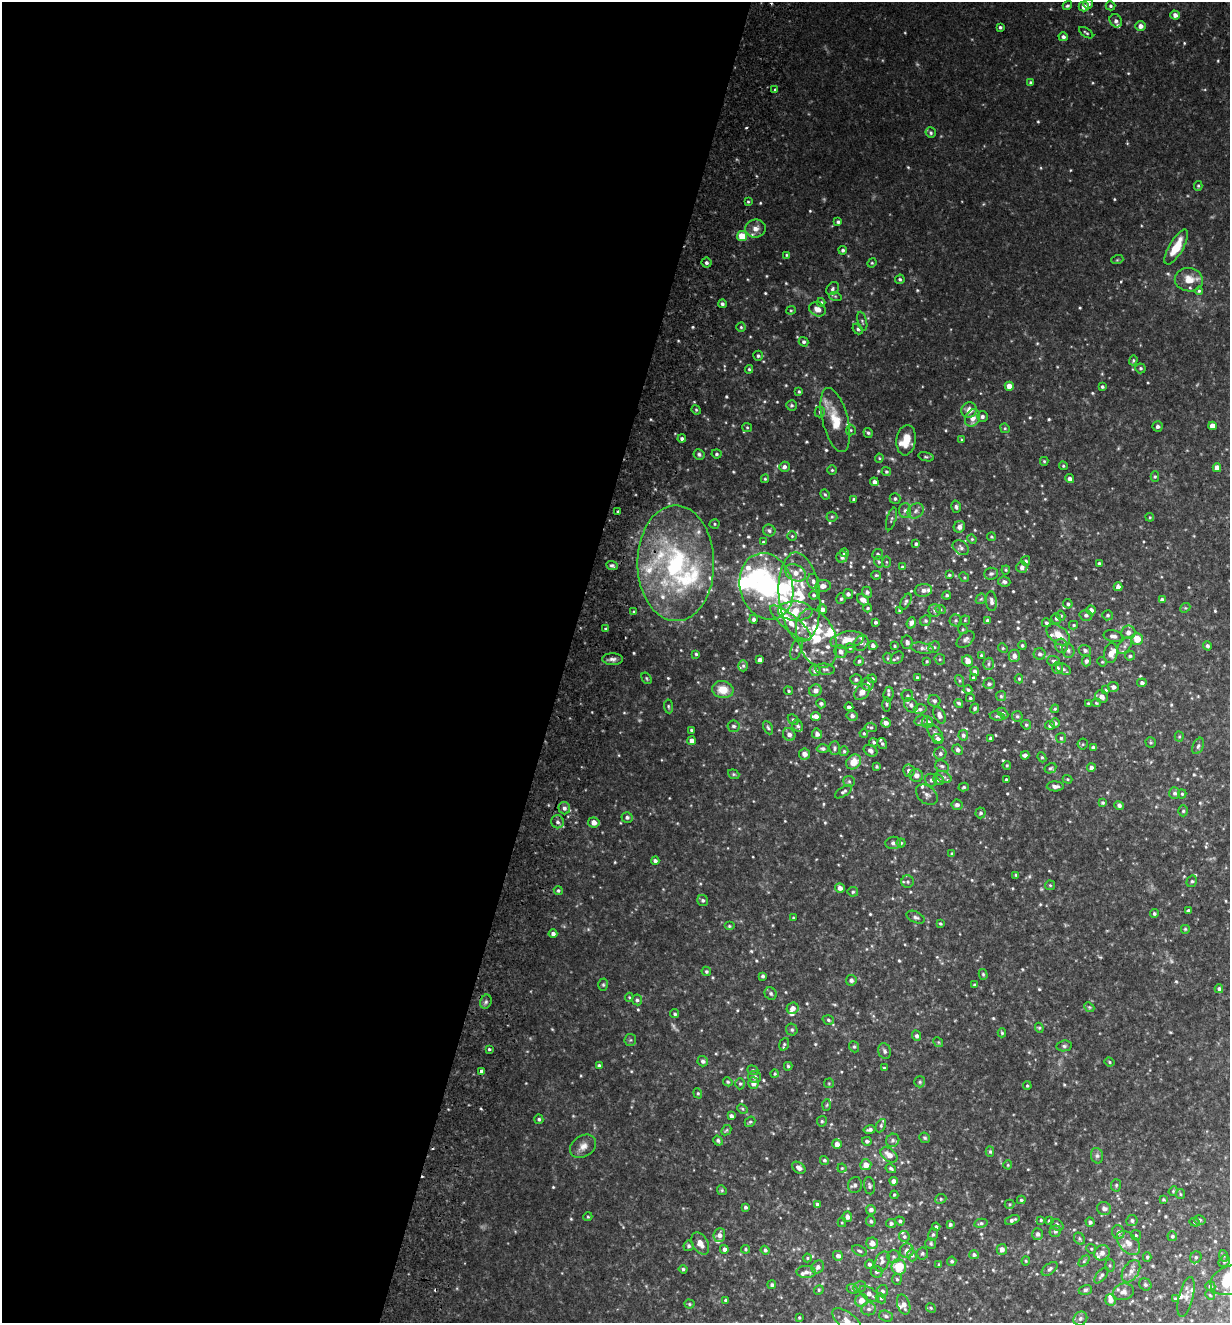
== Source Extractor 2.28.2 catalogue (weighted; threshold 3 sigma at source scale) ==
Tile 5 of 4 x 4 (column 1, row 2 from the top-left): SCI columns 186-1413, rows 2661-3981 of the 5406 x 5321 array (HDU 1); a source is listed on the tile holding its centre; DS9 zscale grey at full resolution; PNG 1232 x 1325 px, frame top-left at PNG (2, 2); each listed source drawn as its Kron ellipse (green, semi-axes under 4 px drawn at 4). Shown black and unused: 46% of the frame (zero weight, under 2 of 3 exposures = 3% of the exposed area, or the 3 px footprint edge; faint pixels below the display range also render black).
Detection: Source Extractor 2.28.2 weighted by HDU 2 'WHT'; one run over the whole footprint, this tile lists its part. Background 0.137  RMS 0.0082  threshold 0.0371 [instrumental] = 3 sigma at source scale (4.5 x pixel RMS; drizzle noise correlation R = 1.50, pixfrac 1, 0.05/0.05 arcsec/px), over >= 5 px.
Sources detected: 717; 5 too faint to see at this stretch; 1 inside a brighter object's white glare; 2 cosmic-ray / hot-pixel residue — neither listed nor drawn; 52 inside a brighter listed object's ellipse — not listed separately; of the other 657, all 500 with FLUX_AUTO >= 0.926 (the completeness limit of this list) listed and drawn (157 fainter detections not listed), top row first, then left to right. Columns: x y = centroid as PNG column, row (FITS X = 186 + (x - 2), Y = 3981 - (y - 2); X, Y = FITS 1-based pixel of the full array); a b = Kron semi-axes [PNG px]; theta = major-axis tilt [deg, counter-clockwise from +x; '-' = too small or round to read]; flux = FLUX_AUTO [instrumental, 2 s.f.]
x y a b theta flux
1088 4 5 5 - 2.5
1067 6 5 4 - 1.5
1111 6 5 4 - 1.5
1084 7 5 5 - 5.4
1175 15 5 4 - 4
1116 21 7 6 - 3
1140 26 5 5 - 4.4
1000 27 4 3 - 1.4
1086 33 8 3 -34 1.2
1063 37 5 4 - 2.4
1031 83 3 3 - 1.4
775 89 3 3 - 1.4
931 133 5 5 - 1.5
1198 186 5 4 - 1.1
748 202 3 3 - 0.95
838 222 4 3 - 1.7
755 228 10 9 - 6
742 236 5 5 - 22
1176 247 20 7 60 18
843 250 4 4 - 1.7
787 255 4 3 - 1
1117 260 6 4 18 1
706 263 5 5 - 2.1
872 263 5 4 - 0.97
900 279 5 4 - 1.3
1189 280 14 12 -8 12
832 289 7 5 49 1.9
1199 291 4 4 - 1.1
835 296 6 4 -18 1.1
821 302 4 3 - 1
722 304 4 4 - 2
817 309 9 6 -28 5.6
791 310 5 4 - 0.95
862 321 10 4 -75 1.8
741 327 4 4 - 1.1
858 329 6 4 -48 1.5
803 342 5 4 - 1.7
758 356 5 5 - 1.6
1133 360 5 4 - 1.1
1140 368 5 4 - 1.4
749 369 4 3 - 1.1
1009 386 4 4 - 9.6
1102 387 4 3 - 1.3
799 391 4 3 - 1.1
792 405 5 5 - 1.4
696 410 5 4 - 1.1
969 410 8 7 - 5.9
820 412 5 5 - 1.3
982 416 5 5 - 2.3
973 418 9 7 61 8.3
835 420 33 13 -76 22
1158 426 5 5 - 2.4
1212 426 4 4 - 6.1
747 427 5 4 - 1
1005 428 5 4 - 1.1
851 430 5 5 - 1.3
868 433 5 4 - 1.4
682 439 4 4 - 1.9
906 440 15 9 82 14
962 440 4 3 - 1.1
699 454 5 5 - 1.7
716 454 5 4 - 1.4
926 457 8 4 -13 1.3
879 458 4 4 - 0.93
1044 461 4 4 - 1.1
1063 466 4 4 - 1.2
784 467 5 5 - 2.6
1217 468 4 4 - 6.9
832 470 4 4 - 1.1
886 472 5 4 - 1.3
1155 477 5 4 - 1.2
765 479 4 3 - 1
1070 479 4 4 - 3.4
874 482 4 4 - 2.8
825 494 5 3 - 1.1
854 499 4 4 - 1.6
895 499 5 5 - 1.8
956 507 6 4 -75 1.7
905 510 7 6 - 2.4
916 511 8 7 - 3
618 512 3 3 - 1.3
832 517 5 5 - 1.3
1150 517 4 4 - 0.96
891 519 11 4 73 1.9
714 524 5 4 - 1.1
959 527 6 5 - 3.1
769 530 6 6 - 1.8
792 536 5 5 - 1
991 537 4 3 - 1
972 539 5 4 - 0.93
763 542 4 3 - 1.1
916 544 3 3 - 1.7
961 548 9 6 -36 2.4
845 553 4 4 - 3.1
878 554 5 5 - 1.5
842 557 6 5 - 2.2
1026 561 5 4 - 1.6
879 562 6 4 -71 1
886 562 6 4 -89 1.3
676 563 58 38 -89 130
1099 564 4 3 - 1.8
612 565 6 4 -22 1.7
902 567 4 3 - 1.2
1022 567 6 5 - 2.9
1006 570 4 4 - 0.96
795 573 11 8 -27 7.1
991 574 7 6 - 1.7
876 575 5 4 - 1.2
949 575 4 3 - 1.1
964 577 5 4 - 1
813 581 7 6 - 2.5
1004 582 6 5 - 2.3
766 586 34 26 -74 96
823 586 8 6 8 5
1118 587 4 4 - 3.8
923 590 9 6 6 3.3
867 592 5 5 - 2.2
848 594 5 5 - 2.1
814 595 4 4 - 1.6
947 595 4 4 - 1.6
799 597 45 20 -85 50
841 599 5 4 - 1.5
981 599 6 4 43 1.2
863 600 7 5 -37 4.5
1162 600 4 4 - 2.9
991 601 10 5 -85 3.3
906 602 9 4 61 1.7
1068 604 5 4 - 1.4
868 608 4 3 - 0.97
1185 608 6 4 41 1.1
822 609 5 4 - 3.5
935 610 6 6 - 2
941 610 5 3 - 0.97
1091 610 5 4 - 3.8
795 611 17 9 -2 16
900 611 4 4 - 1.4
634 612 3 3 - 1
1086 615 6 5 - 2.2
1107 615 5 5 - 1.4
1061 616 5 4 - 1.2
1056 618 5 5 - 1.6
754 619 4 4 - 2.1
956 620 6 6 - 1.6
965 620 5 5 - 0.97
925 621 5 5 - 1.7
988 621 4 4 - 2.3
875 622 4 3 - 1.6
791 623 26 8 -39 15
911 623 6 4 70 3
1046 623 4 4 - 1.8
1073 625 4 4 - 1.2
606 629 4 3 - 1.8
963 629 5 4 - 1.1
1128 632 7 7 - 4.3
1058 635 13 8 -39 9.6
1113 636 9 5 -11 3.5
817 638 30 19 -69 32
966 639 10 6 41 2.8
1137 639 6 5 - 12
847 640 17 8 10 11
907 642 7 5 -79 3.1
861 643 8 6 53 2.3
873 645 5 4 - 2.6
1022 645 4 4 - 1.4
895 646 3 3 - 1.2
1061 646 7 6 - 3.3
1125 646 9 5 54 2.6
1207 646 5 4 - 1.9
934 647 6 5 - 1.5
850 648 4 4 - 1
922 648 12 5 -11 3
1003 648 5 4 - 1
796 649 11 5 72 2.2
1085 650 6 5 - 2.5
1068 651 7 6 - 2
841 652 6 6 - 3.8
1111 653 10 6 81 5.9
696 654 3 3 - 1.1
1040 654 6 6 - 2.1
981 655 4 4 - 1.3
1014 656 6 5 - 4.2
1130 656 5 5 - 1.3
888 658 5 4 - 1.1
897 658 7 5 41 1.6
612 659 10 6 -1 3.1
940 659 5 5 - 1.2
760 660 4 4 - 4.1
859 661 5 4 - 1.6
927 661 4 3 - 0.98
968 661 6 5 - 6.8
1053 661 6 5 - 1.9
1086 661 5 4 - 2.2
1102 662 5 4 - 1
989 664 6 5 - 1.6
743 666 5 5 - 1.3
1057 668 6 5 - 2.2
825 669 10 5 -6 2
1063 669 8 5 -27 2
815 670 6 5 - 3.5
975 671 4 4 - 2.4
917 677 4 3 - 0.98
647 678 6 4 -58 1.2
973 678 4 4 - 1.6
856 679 5 5 - 2.1
872 679 4 4 - 1.5
1019 679 4 4 - 1.1
960 681 6 4 -72 1.1
1142 683 5 4 - 2.3
868 684 6 6 - 3.2
989 684 6 5 - 1.7
1113 687 5 5 - 3.2
723 690 11 8 -10 11
815 690 6 6 - 4
968 690 4 3 - 1.4
1106 690 4 4 - 1.1
788 691 5 4 - 1.1
862 692 9 6 45 6.1
888 694 7 5 82 1.7
907 696 6 5 - 1.4
1001 696 5 5 - 1.4
1102 696 6 5 - 4.5
970 698 4 4 - 1.2
934 701 6 5 - 2.2
959 703 5 4 - 1.8
1088 703 4 3 - 0.99
1096 703 5 3 - 0.99
821 704 5 5 - 1.8
886 704 7 3 -89 1.1
911 705 8 6 -51 3.2
668 706 7 4 -84 1.3
849 707 4 3 - 1.8
975 708 5 4 - 1.6
920 709 6 4 15 1.6
1055 709 4 4 - 0.97
1003 713 6 4 -44 1.1
939 715 9 5 -64 3.5
816 716 5 4 - 4.1
852 716 5 5 - 2.5
997 716 7 4 -9 1.4
1017 716 5 5 - 1.4
793 720 6 4 -49 1.5
921 721 7 5 13 1.8
928 722 6 5 - 5.1
886 723 5 4 - 3.6
1055 723 4 4 - 2.2
1026 725 5 4 - 1.3
1050 725 5 4 - 2.3
733 726 6 6 - 2
798 726 6 5 - 1.8
871 727 6 4 -3 1.4
768 728 7 4 -63 1.5
691 730 3 3 - 1.2
864 733 4 3 - 1.1
935 733 11 5 -52 2.7
817 734 5 5 - 3.3
789 735 7 6 - 4.6
963 735 5 5 - 1.9
1179 737 5 4 - 0.98
990 738 4 3 - 1.4
1061 738 5 5 - 1.4
938 739 5 5 - 3.9
691 741 4 4 - 4.1
874 742 5 4 - 1.4
1151 742 5 5 - 1.2
882 744 6 4 -60 1.6
1083 744 5 5 - 1.3
1198 746 8 5 66 1.9
1093 747 4 3 - 1.9
835 748 7 5 88 1.7
823 749 6 4 -1 1.9
958 750 5 5 - 2.5
844 751 5 4 - 1.3
871 751 7 5 -31 3
804 754 5 5 - 3.6
940 754 6 6 - 2.2
1025 755 4 4 - 3.1
1042 757 5 4 - 1.2
854 762 8 6 43 12
1007 765 4 3 - 0.95
876 766 3 3 - 1.2
942 766 7 5 -25 2.1
1050 768 6 5 - 1.4
1091 768 4 4 - 2.7
909 771 6 6 - 2.7
734 774 6 4 -20 1.2
916 775 7 6 - 4
943 777 8 5 -25 2.3
1006 779 3 3 - 0.99
1068 779 5 4 - 0.93
931 780 6 6 - 2.2
938 780 5 5 - 2.3
849 781 6 5 - 1.7
1055 786 8 5 -2 3.1
964 787 5 4 - 1.2
843 792 10 4 35 2
1175 793 6 5 - 2.1
1182 794 4 4 - 1.2
927 795 12 8 -41 3.9
1103 803 4 4 - 1.3
957 805 5 5 - 2.9
1119 805 5 4 - 2.4
564 808 6 6 - 3
1183 811 5 4 - 1.4
981 813 5 5 - 1.7
627 817 5 5 - 2.4
558 822 6 6 - 2.7
594 822 6 5 - 7.1
893 843 8 6 8 2.6
901 843 4 4 - 1.1
952 854 4 3 - 1.2
655 861 4 3 - 2.3
1016 875 4 3 - 1.3
1192 881 6 5 - 1.5
907 882 6 6 - 1.8
1050 885 5 5 - 1
840 888 5 4 - 4.1
558 891 4 4 - 1.4
853 892 5 5 - 1.3
703 900 6 5 - 2
1189 911 4 4 - 1.8
1154 914 4 4 - 1.5
916 917 9 5 -27 2.3
793 918 4 3 - 0.99
940 924 4 4 - 1.2
729 926 5 4 - 1.2
1185 929 5 5 - 1.1
553 934 4 4 - 2.8
706 971 5 4 - 1.3
983 974 5 4 - 1.2
763 976 4 3 - 1.7
851 980 5 5 - 2.6
603 985 6 5 - 1.3
974 985 3 3 - 1.1
1219 989 4 4 - 1.9
771 994 6 5 - 1.8
629 997 4 4 - 1
637 1000 5 5 - 1.8
486 1002 7 5 68 2.3
1089 1007 5 4 - 1.1
793 1008 6 5 - 4.3
675 1014 5 4 - 1.3
828 1020 6 4 -19 1.6
1039 1028 5 4 - 1.2
792 1030 6 5 - 1.7
1002 1033 4 3 - 1.1
916 1036 5 4 - 2.2
630 1040 6 5 - 1.4
938 1042 5 4 - 1
784 1044 6 4 69 1.5
1064 1046 8 5 9 1.9
854 1047 6 4 -67 1.3
489 1049 4 3 - 1.1
884 1051 8 6 -72 2.4
703 1061 5 5 - 2.5
1109 1062 5 3 - 1.2
599 1066 4 3 - 1.6
788 1066 4 3 - 1.2
884 1068 4 4 - 1.2
753 1070 6 4 -22 1.2
482 1071 4 3 - 7.3
775 1074 4 4 - 1.1
755 1077 6 6 - 3
728 1082 5 4 - 1.2
920 1082 5 5 - 1.3
753 1083 6 5 - 4.5
829 1083 5 5 - 0.99
740 1084 5 5 - 1.4
1027 1086 4 3 - 0.99
698 1093 5 4 - 1.1
827 1105 6 4 87 1
742 1109 5 4 - 1.1
731 1116 4 4 - 2.6
539 1119 4 4 - 1.5
822 1121 5 5 - 1.3
750 1122 6 4 41 1.3
881 1126 7 5 64 1.8
726 1130 6 4 44 1.1
870 1130 6 4 11 2.5
925 1138 5 5 - 1.3
893 1140 7 6 - 2.3
718 1141 5 4 - 1.8
867 1141 5 4 - 2
837 1144 5 4 - 5.8
583 1146 14 10 34 6.5
990 1152 5 4 - 1.4
889 1155 9 6 -38 7.2
1097 1156 8 6 -76 2.2
824 1160 5 4 - 1.4
866 1165 5 5 - 7.3
1008 1165 4 4 - 1
799 1168 7 5 -36 3.5
842 1168 4 4 - 0.95
891 1169 5 4 - 1.6
894 1181 4 4 - 3.8
855 1185 8 7 - 2.3
1116 1185 6 5 - 1.3
869 1186 9 5 -79 2.1
722 1190 5 4 - 1.1
1173 1191 5 4 - 0.97
1180 1194 5 4 - 1
894 1195 4 3 - 0.96
941 1199 6 4 23 1.3
1021 1200 4 3 - 1.3
1163 1200 3 3 - 1.1
817 1204 4 4 - 1.3
1010 1204 5 4 - 1
745 1207 3 3 - 1.6
1104 1209 7 6 - 3.6
871 1210 5 4 - 2.5
588 1217 4 4 - 1.1
847 1217 5 5 - 3.5
1012 1220 8 3 21 2.6
1041 1220 3 3 - 1.1
1132 1220 5 5 - 1.9
1200 1220 6 4 -14 1.4
871 1221 5 4 - 1.8
900 1221 5 4 - 1.7
1049 1221 3 3 - 1.3
842 1222 4 4 - 0.93
1090 1222 5 4 - 1.9
1195 1222 5 4 - 1
891 1223 5 4 - 2.1
981 1223 7 4 12 1.5
950 1224 4 4 - 1.7
1057 1225 7 5 -37 2.4
936 1227 4 4 - 2
1055 1231 6 5 - 2
1118 1232 7 6 - 3.3
933 1234 6 5 - 1.7
1038 1234 6 5 - 2.6
719 1235 7 6 - 3.9
1136 1235 5 4 - 1.2
904 1236 6 5 - 1.7
1172 1236 5 4 - 1.7
1079 1239 6 5 - 1.4
700 1243 12 7 -60 6.6
872 1243 6 5 - 5.8
1128 1243 14 9 -48 8.2
931 1244 6 5 - 1.5
689 1246 5 5 - 1.7
724 1249 4 4 - 3.3
746 1249 4 4 - 1.1
1002 1249 5 5 - 4.4
1091 1249 5 4 - 1
765 1250 4 4 - 1.9
859 1251 8 4 -27 1.8
907 1251 7 7 - 4.9
922 1253 6 6 - 1.5
1102 1253 8 7 - 4.3
912 1255 6 4 -76 1.6
974 1255 5 4 - 1.9
838 1256 5 5 - 3.2
893 1256 6 6 - 2.3
1224 1256 6 4 -72 0.97
1147 1257 4 4 - 1.3
1196 1257 6 5 - 1.7
807 1258 4 4 - 0.96
882 1261 10 6 65 4.1
952 1261 5 4 - 1.7
1026 1261 4 4 - 0.97
1084 1261 6 4 45 1.1
1224 1261 6 5 - 1.5
869 1264 4 4 - 2
939 1264 4 3 - 1.1
1110 1265 6 5 - 1.3
818 1267 7 5 51 2.9
899 1267 7 7 - 22
683 1269 4 4 - 1.6
1050 1269 9 5 36 2.3
1131 1271 12 7 56 5.2
806 1272 10 6 -1 3.6
876 1272 6 6 - 2
1101 1275 9 4 50 2
897 1279 5 4 - 1.2
1229 1280 20 14 21 41
1145 1284 6 5 - 1.7
772 1285 4 4 - 1.9
1210 1286 5 5 - 1.9
860 1287 6 5 - 1.6
852 1289 6 4 -24 1.3
819 1290 5 4 - 1.1
1085 1290 7 5 16 1.5
882 1291 6 5 - 2.6
1123 1292 10 8 15 4
869 1294 11 6 -34 4.9
1210 1295 5 4 - 0.95
1186 1297 20 7 76 4.6
881 1298 5 4 - 1.3
1175 1299 4 4 - 2.2
726 1300 4 3 - 2.4
861 1300 6 6 - 6.6
1110 1300 6 5 - 4.5
689 1304 5 4 - 1.2
904 1304 10 6 -72 5.5
931 1308 5 4 - 1.1
869 1309 7 6 - 2.8
886 1316 7 5 -20 2.1
799 1317 4 3 - 1
1080 1319 7 6 - 2.4
847 1321 17 8 -38 7.7
Isophote crosses this tile's border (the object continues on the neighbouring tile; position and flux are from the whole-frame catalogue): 2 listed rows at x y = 1229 1280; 847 1321